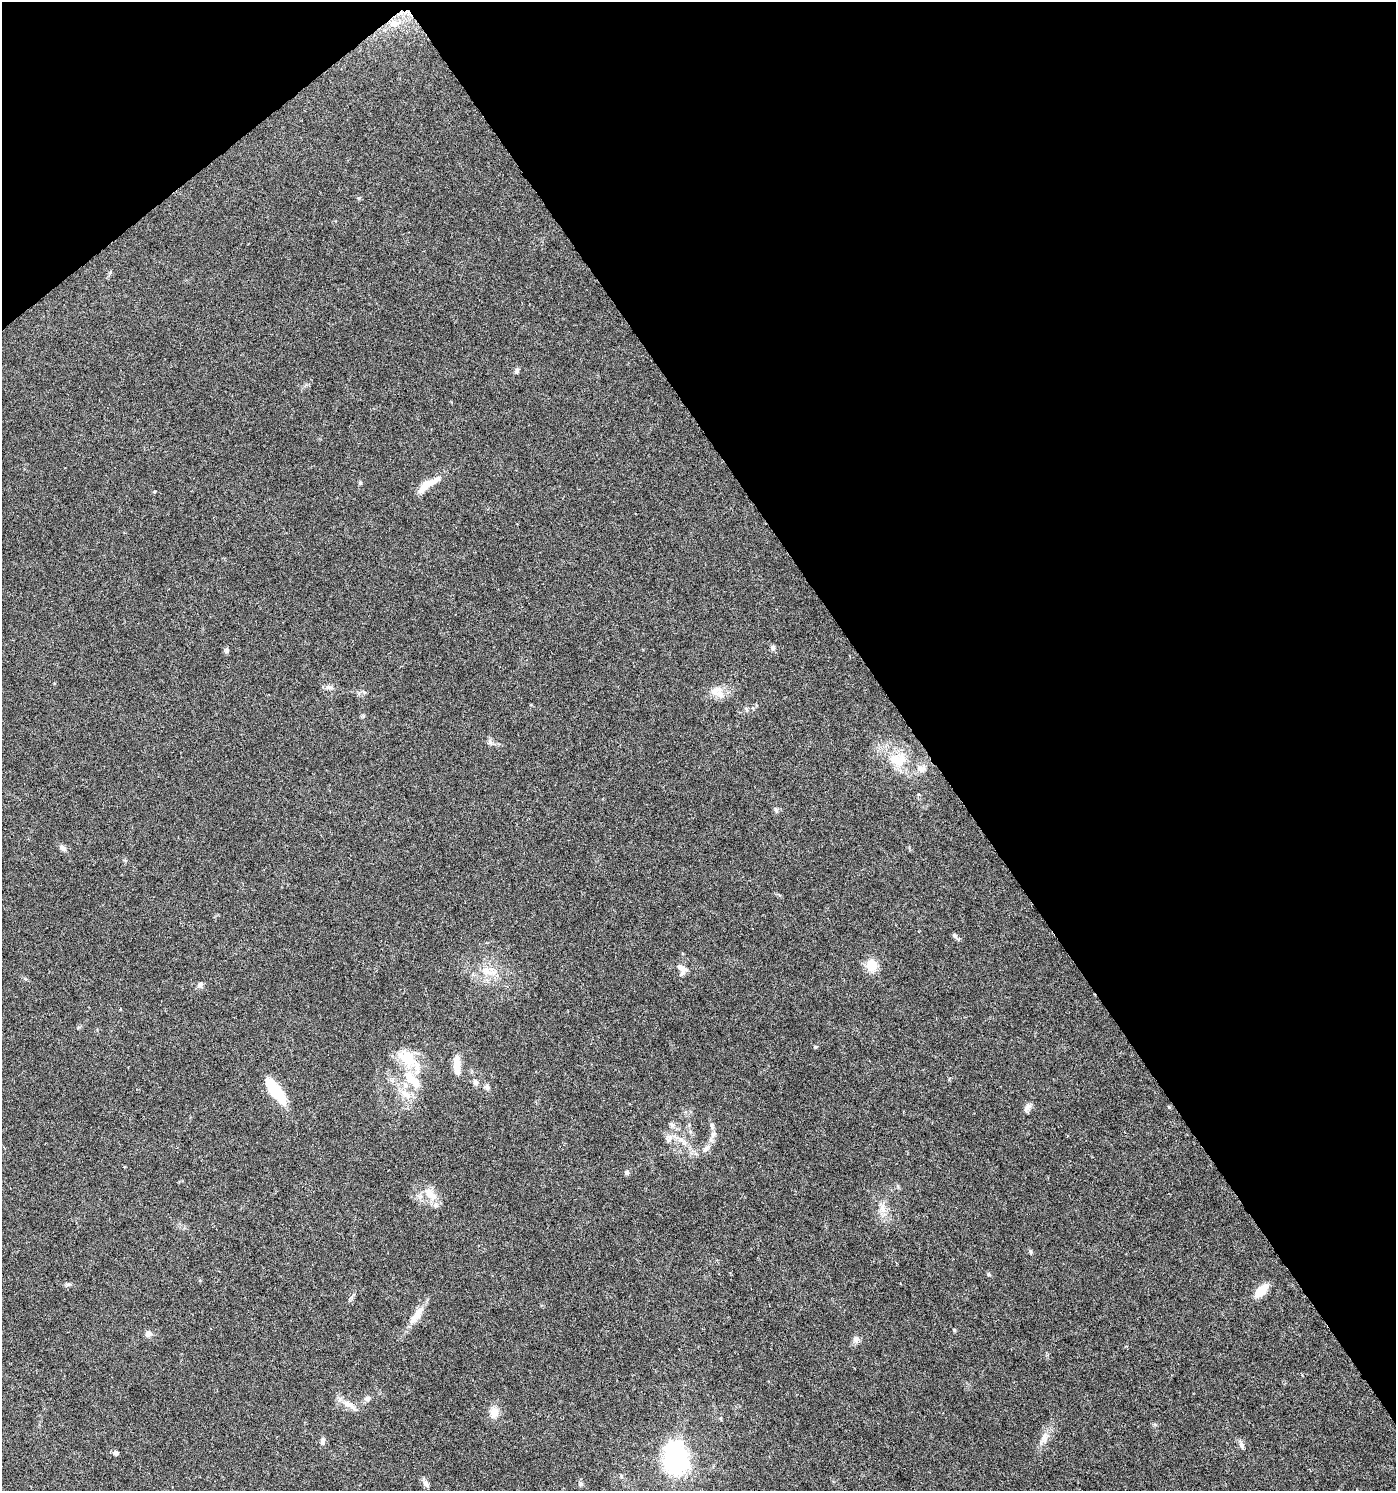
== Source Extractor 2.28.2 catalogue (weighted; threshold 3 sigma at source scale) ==
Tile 3 of 4 x 4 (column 3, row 1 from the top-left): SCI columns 2983-4376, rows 4470-5958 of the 5902 x 5966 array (HDU 1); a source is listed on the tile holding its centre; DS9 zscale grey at full resolution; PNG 1398 x 1493 px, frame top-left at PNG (2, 2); no overlay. Shown black and unused: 37% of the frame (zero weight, under 5 of 9 exposures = <1% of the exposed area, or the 3 px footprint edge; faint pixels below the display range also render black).
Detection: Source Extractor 2.28.2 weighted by HDU 2 'WHT'; one run over the whole footprint, this tile lists its part. Background 0.0431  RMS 0.0026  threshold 0.0107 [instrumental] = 3 sigma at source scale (4.09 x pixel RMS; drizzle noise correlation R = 1.36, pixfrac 0.8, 0.0396/0.0396 arcsec/px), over >= 5 px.
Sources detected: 62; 2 inside a brighter object's white glare — not listed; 5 inside a brighter listed object's ellipse — not listed separately; the other 55 listed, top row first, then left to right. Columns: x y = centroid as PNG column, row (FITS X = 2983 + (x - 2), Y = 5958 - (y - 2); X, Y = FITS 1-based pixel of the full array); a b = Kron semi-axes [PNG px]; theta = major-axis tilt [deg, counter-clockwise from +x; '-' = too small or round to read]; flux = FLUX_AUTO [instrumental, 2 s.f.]
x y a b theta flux
394 23 19 9 9 2.8
359 198 6 4 45 0.32
517 371 8 5 82 0.56
360 483 6 4 75 0.37
427 485 32 8 34 4.3
773 648 6 5 - 0.8
226 650 8 6 70 0.52
329 687 8 6 -19 0.74
715 691 14 12 -73 2.2
746 709 6 4 -70 0.38
490 742 7 4 89 0.54
898 760 24 16 -13 6.6
776 810 9 4 -66 0.45
63 848 9 7 -38 0.94
955 935 9 5 -45 0.57
871 965 16 14 -84 3.5
682 968 18 7 -27 1.5
486 971 13 11 13 2.9
200 984 8 6 44 0.8
815 1047 4 4 - 0.29
407 1058 30 18 -43 7.8
457 1065 21 8 -88 3.4
415 1082 25 12 -39 4.8
475 1082 9 7 -68 0.83
487 1087 8 6 -80 0.68
278 1094 27 13 -52 7.8
406 1094 20 9 -37 3.1
1027 1108 14 6 54 1.1
672 1125 7 6 - 0.68
712 1126 9 6 -70 0.74
713 1134 10 7 47 1
669 1138 13 9 83 1.5
682 1140 16 5 -43 1.6
706 1148 15 7 48 1.6
626 1173 7 6 - 0.51
430 1194 25 11 -45 3.6
882 1208 11 8 -89 1.6
1030 1251 7 4 -84 0.37
988 1274 5 5 - 0.33
69 1284 8 4 0 0.47
1261 1291 18 9 44 3.8
417 1315 30 9 55 3.5
148 1334 9 8 - 1
856 1339 10 8 25 0.92
367 1398 8 6 15 0.77
349 1405 22 8 -33 2.3
494 1413 14 11 89 2.4
1044 1438 14 9 89 1.8
322 1441 10 6 78 0.7
1242 1445 9 6 -66 0.86
115 1453 6 6 - 0.68
676 1463 8 7 - 160
621 1476 6 4 -72 0.33
426 1484 13 6 -55 1
580 1484 7 7 - 0.58
Unlisted compact peaks at least as high as the median listed source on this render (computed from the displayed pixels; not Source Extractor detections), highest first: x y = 155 491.